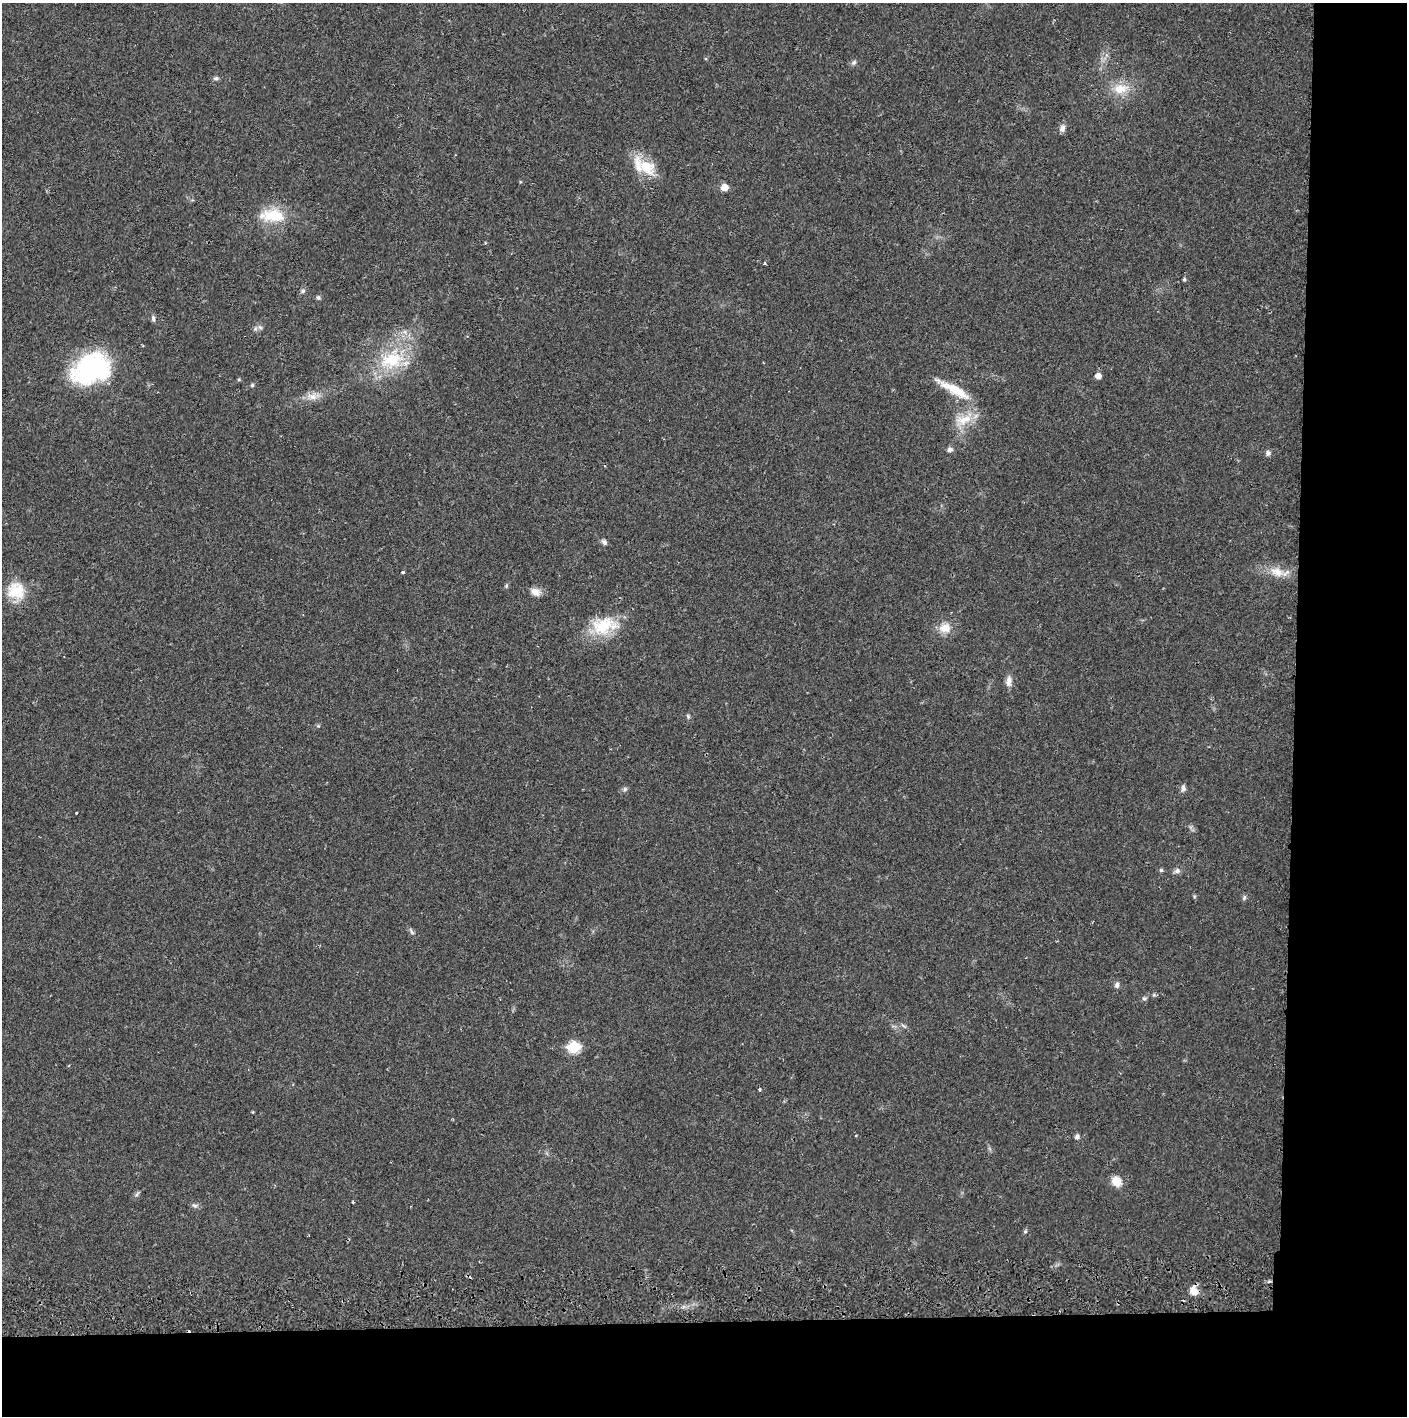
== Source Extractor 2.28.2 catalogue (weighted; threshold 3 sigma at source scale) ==
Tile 9 of 3 x 3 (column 3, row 3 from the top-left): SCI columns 2815-4219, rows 56-1469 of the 4226 x 4357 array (HDU 1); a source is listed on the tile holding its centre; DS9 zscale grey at full resolution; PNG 1409 x 1418 px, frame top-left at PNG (2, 3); no overlay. Shown black and unused: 14% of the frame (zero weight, under 2 of 3 exposures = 3% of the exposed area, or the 3 px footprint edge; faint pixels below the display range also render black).
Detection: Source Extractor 2.28.2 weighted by HDU 2 'WHT'; one run over the whole footprint, this tile lists its part. Background 0.0213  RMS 0.0035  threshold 0.0156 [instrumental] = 3 sigma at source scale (4.5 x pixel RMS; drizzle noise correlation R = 1.50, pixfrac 1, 0.05/0.05 arcsec/px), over >= 5 px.
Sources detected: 56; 1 cosmic-ray / hot-pixel residue — not listed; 1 inside a brighter listed object's ellipse — not listed separately; the other 54 listed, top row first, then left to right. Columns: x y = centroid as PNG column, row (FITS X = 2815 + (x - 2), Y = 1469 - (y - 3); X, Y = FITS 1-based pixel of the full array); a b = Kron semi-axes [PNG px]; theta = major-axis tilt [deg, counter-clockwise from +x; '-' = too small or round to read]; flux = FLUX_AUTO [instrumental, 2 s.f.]
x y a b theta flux
854 63 8 5 48 0.79
216 78 7 5 0 0.71
1121 89 20 14 6 6.6
1062 128 9 7 72 1.5
647 167 28 19 -37 9.2
724 187 6 5 - 4.4
273 215 34 16 -3 11
765 263 5 3 - 0.35
1184 279 4 4 - 0.57
303 291 6 5 - 0.68
318 297 6 5 - 0.59
153 319 8 5 -84 0.84
255 329 7 4 19 0.73
405 332 7 4 -71 0.85
391 360 36 22 12 18
91 369 42 30 23 45
1098 376 5 5 - 2.6
252 385 6 5 - 0.45
956 390 45 10 -31 8.8
312 396 15 10 -2 3
964 420 25 12 13 6.5
950 450 8 6 7 1
1268 453 7 7 - 0.88
604 542 8 5 -39 0.99
403 572 4 3 - 0.66
1277 572 20 12 -19 4.9
506 586 6 4 48 0.46
16 591 23 22 - 9.4
535 592 12 9 -25 2.5
604 626 34 21 11 14
945 628 16 12 9 4.5
1009 681 14 7 88 2
688 716 7 4 -46 0.52
1183 788 11 5 88 1
625 789 6 5 - 0.71
76 813 3 2 - 0.34
1161 870 5 5 - 0.55
1177 871 8 7 - 1.2
1194 896 6 4 -72 0.43
1244 897 7 5 64 0.7
412 932 10 4 -51 0.77
1117 985 8 6 77 1
1154 995 5 3 - 0.44
1144 998 6 5 - 0.6
574 1047 7 6 - 26
760 1089 3 3 - 0.59
253 1112 3 2 - 0.32
856 1135 3 2 - 0.28
1077 1137 6 6 - 0.92
1117 1181 12 10 -43 4
137 1194 8 4 53 0.63
353 1202 3 2 - 0.35
195 1206 8 5 -17 0.86
1194 1290 13 8 -78 3.2
Unlisted compact peaks at least as high as the median listed source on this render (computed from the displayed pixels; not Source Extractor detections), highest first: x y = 1025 1231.